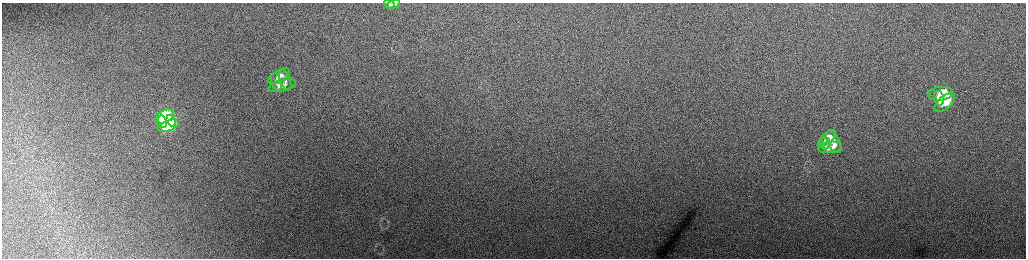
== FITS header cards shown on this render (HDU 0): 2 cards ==
NAXIS1  =                 2048 /fastest changing axis
NAXIS2  =                  512 /next to fastest changing axis

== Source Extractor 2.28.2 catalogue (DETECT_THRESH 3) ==
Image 2048 x 512 px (HDU 0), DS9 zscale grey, zoomed out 1/2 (1 PNG px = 2 x 2 image px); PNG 1028 x 260 px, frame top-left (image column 1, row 511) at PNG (2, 3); each listed source drawn as its Kron ellipse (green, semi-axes under 4 px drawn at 4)
Background 160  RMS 1.8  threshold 5.34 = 3 sigma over >= 5 px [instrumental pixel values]
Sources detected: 17; all 17 listed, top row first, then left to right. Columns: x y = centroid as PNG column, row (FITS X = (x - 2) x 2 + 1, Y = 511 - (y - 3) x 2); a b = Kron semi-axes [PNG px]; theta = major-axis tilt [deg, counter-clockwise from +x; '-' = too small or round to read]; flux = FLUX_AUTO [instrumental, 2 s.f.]
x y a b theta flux
390 4 6 4 -45 580
394 4 7 3 30 580
279 76 12 5 30 2100
285 80 11 5 -67 1500
276 82 9 4 -74 1500
282 86 14 5 13 2100
940 94 13 7 6 11000
939 98 7 5 -75 6500
945 103 12 6 41 11000
165 116 10 6 26 34000
171 121 6 4 -69 17000
162 122 6 4 -77 21000
169 126 11 5 21 30000
827 138 11 5 41 5100
834 142 12 5 -62 4200
825 143 6 5 - 3000
830 147 12 5 6 5200